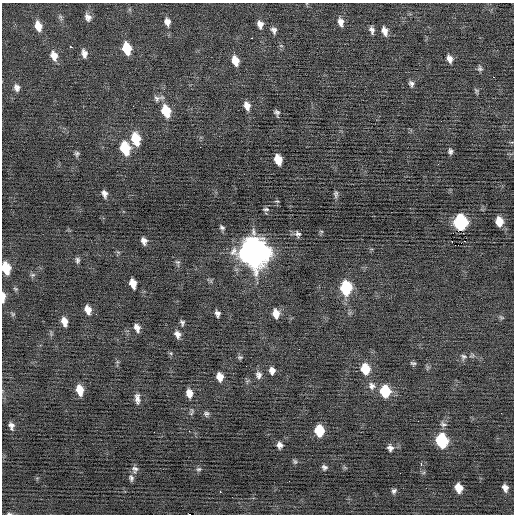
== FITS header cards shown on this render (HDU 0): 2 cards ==
NAXIS1  =                  512 / Axis length
NAXIS2  =                  512 / Axis length

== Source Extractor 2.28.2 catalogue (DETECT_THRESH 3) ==
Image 512 x 512 px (HDU 0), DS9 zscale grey, 1 PNG px = 1 image px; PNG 516 x 516 px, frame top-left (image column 1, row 512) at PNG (2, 3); no overlay
Background -0.0856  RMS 0.73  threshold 2.18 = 3 sigma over >= 5 px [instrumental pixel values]
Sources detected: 92; all 92 listed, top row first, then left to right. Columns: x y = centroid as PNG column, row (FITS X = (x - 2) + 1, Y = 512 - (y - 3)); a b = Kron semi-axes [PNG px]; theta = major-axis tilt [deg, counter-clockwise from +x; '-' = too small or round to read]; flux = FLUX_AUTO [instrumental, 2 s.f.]
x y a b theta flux
60 17 8 5 -68 110
88 17 9 7 -70 250
167 22 9 7 -78 260
341 22 11 7 -79 290
260 24 8 6 -76 270
38 26 10 7 -76 550
274 30 8 6 -67 180
372 30 9 5 -78 170
385 31 9 6 -75 320
251 38 3 2 - 640
71 47 3 2 - 110
127 48 9 7 -76 1500
84 53 9 6 -78 260
54 56 11 8 -72 450
450 59 8 6 -73 260
235 61 9 6 -73 560
480 68 7 6 - 110
493 77 2 2 - 180
411 84 7 6 - 150
17 88 10 7 -76 210
476 91 8 4 -57 75
157 98 10 9 - 190
247 106 9 6 -73 320
166 111 11 8 -72 1300
277 113 6 4 -65 120
441 121 2 2 - 130
136 139 11 7 -76 1500
200 147 2 2 - 76
125 148 11 7 -75 1900
450 151 7 5 -83 120
77 154 7 5 76 100
278 160 9 6 -75 770
104 194 8 6 -74 210
336 194 9 5 86 120
277 201 6 2 -12 42
266 209 7 4 -1 81
499 221 8 6 -82 670
460 222 10 8 -86 6200
222 228 6 4 -42 100
321 231 6 3 -18 50
298 234 8 6 -51 160
144 241 7 5 -69 250
254 252 13 11 -72 73000
77 260 8 5 89 110
177 262 7 5 -19 95
6 268 10 6 -76 1300
32 275 6 5 - 89
133 283 8 5 -75 520
346 288 10 8 -86 3100
3 297 10 4 88 350
88 310 8 5 -71 410
13 314 5 5 - 69
217 314 6 5 - 170
276 314 8 6 -82 530
501 317 8 3 -30 66
64 321 8 6 -76 390
182 323 6 4 -77 100
137 328 8 5 -67 250
177 334 9 7 -69 240
463 356 7 6 - 120
240 357 7 4 -8 83
413 363 7 5 -17 83
365 369 9 7 -75 1300
272 370 7 5 -79 260
258 375 9 7 -77 200
220 377 7 6 - 490
372 386 10 8 -67 250
80 390 9 6 -77 680
385 391 9 8 - 1900
189 393 8 6 -82 400
137 398 12 6 -86 230
192 412 10 5 71 100
501 413 2 2 - 40
206 414 7 6 - 110
443 424 9 6 -30 130
11 426 7 5 -75 190
189 431 2 2 - 340
319 431 9 7 -84 1400
442 441 9 8 - 3600
279 445 7 6 - 210
390 448 7 7 - 180
295 462 7 5 -87 77
421 463 3 2 - 310
324 467 7 6 - 130
135 469 9 7 -59 160
199 469 7 5 15 90
131 478 8 6 -84 130
458 488 8 6 -71 580
505 488 7 5 -71 240
394 491 6 5 - 110
220 492 3 2 - 220
9 514 7 3 -1 62
At the frame edge (FLAGS 8, measured only in part): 3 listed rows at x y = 6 268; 3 297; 9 514